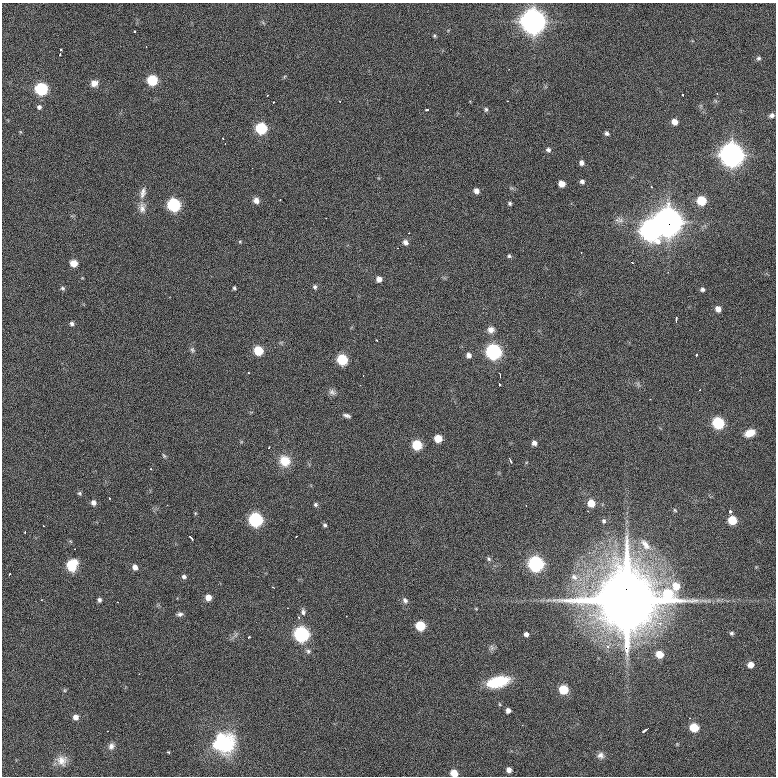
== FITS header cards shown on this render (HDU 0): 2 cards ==
NAXIS1  =                  774 / length of data axis 1
NAXIS2  =                  774 / length of data axis 2

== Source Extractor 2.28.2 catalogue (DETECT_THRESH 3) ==
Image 774 x 774 px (HDU 0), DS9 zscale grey, 1 PNG px = 1 image px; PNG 778 x 778 px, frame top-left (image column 1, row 774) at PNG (2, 3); no overlay
Background 806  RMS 23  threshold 70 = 3 sigma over >= 5 px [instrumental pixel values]
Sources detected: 149; all 149 listed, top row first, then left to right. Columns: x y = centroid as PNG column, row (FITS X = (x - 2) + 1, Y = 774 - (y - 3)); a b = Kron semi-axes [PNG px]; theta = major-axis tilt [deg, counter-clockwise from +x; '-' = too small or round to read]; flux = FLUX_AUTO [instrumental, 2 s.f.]
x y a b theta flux
533 21 9 9 - 2.0e+06
135 31 3 2 - 2.1e+03
434 36 5 4 - 2.0e+03
146 47 3 2 - 2.5e+03
61 50 3 2 - 2.6e+03
60 54 3 2 - 2.3e+03
758 58 6 5 - 3.0e+03
509 69 2 2 - 8.2e+02
152 80 6 6 - 9.1e+04
94 83 8 7 - 1.1e+04
41 89 7 6 - 1.9e+05
717 94 3 2 - 1.8e+03
267 95 3 2 - 1.5e+03
683 95 3 2 - 1.9e+03
508 101 3 2 - 3.7e+03
273 102 3 2 - 1.7e+03
39 107 5 5 - 3.9e+03
486 109 6 4 -90 2.9e+03
427 110 4 3 - 8.3e+03
772 115 7 5 15 4.7e+03
675 122 6 5 - 1.4e+04
261 128 7 6 - 1.3e+05
606 133 6 5 - 4.1e+03
223 138 3 2 - 1.3e+03
225 143 2 2 - 1.1e+03
548 150 6 5 - 4.4e+03
732 155 9 9 - 1.8e+06
581 163 5 5 - 6.0e+03
252 168 2 2 - 2.7e+03
582 181 5 5 - 4.9e+03
562 184 5 5 - 1.6e+04
652 187 3 3 - 1.4e+03
476 191 6 5 - 7.8e+03
143 193 17 7 78 1.0e+04
280 200 2 2 - 1.1e+03
256 201 7 6 - 9.2e+03
701 201 6 6 - 5.7e+04
510 203 4 4 - 2.8e+03
174 205 7 7 - 2.2e+05
142 208 14 9 -86 1.1e+04
617 220 7 5 52 6.1e+03
668 222 11 10 - 2.9e+06
650 231 9 8 - 1.0e+06
240 242 5 5 - 1.7e+03
405 242 6 6 - 6.9e+03
398 248 2 2 - 1.5e+03
581 252 2 2 - 1.1e+03
509 256 5 4 - 2.7e+03
632 262 3 2 - 1.1e+03
74 263 6 5 - 2.2e+04
379 279 5 5 - 9.3e+03
315 287 6 5 - 3.5e+03
62 288 6 5 - 3.0e+03
234 288 4 3 - 2.2e+03
702 289 5 5 - 4.0e+03
718 309 6 5 - 1.1e+04
676 320 6 3 88 3.8e+03
72 324 5 4 - 4.1e+03
491 330 8 7 - 9.7e+03
377 340 3 2 - 1.7e+03
192 350 8 6 -72 3.7e+03
258 351 6 6 - 5.6e+04
494 352 7 7 - 4.1e+05
469 355 6 5 - 7.0e+03
696 355 3 2 - 3.2e+03
342 359 6 6 - 9.7e+04
248 373 3 2 - 2.1e+03
500 374 5 3 - 6.8e+03
499 384 3 3 - 2.9e+03
638 384 8 4 -54 3.0e+03
700 390 2 2 - 1.2e+03
332 392 10 7 -33 5.7e+03
650 399 2 2 - 9.9e+02
347 415 8 4 -15 4.3e+03
718 423 7 6 - 1.5e+05
750 433 11 7 21 2.0e+04
438 438 6 5 - 3.1e+04
534 443 5 5 - 6.8e+03
417 445 6 6 - 7.0e+04
269 448 3 2 - 2.0e+03
164 456 7 4 -54 2.3e+03
510 460 5 2 - 3.5e+03
285 461 12 11 - 3.0e+04
150 469 3 3 - 1.2e+03
80 493 6 5 - 2.5e+03
109 498 2 2 - 1.1e+03
93 503 6 5 - 7.1e+03
591 503 6 6 - 2.7e+04
316 504 6 5 - 3.1e+03
167 505 2 2 - 9.1e+02
675 510 5 4 - 1.9e+03
730 512 3 3 - 5.9e+03
195 513 6 4 -73 1.5e+03
256 520 7 7 - 2.9e+05
732 520 6 6 - 4.8e+04
604 521 7 6 - 3.4e+03
43 525 2 2 - 1.7e+03
325 525 5 5 - 3.0e+03
25 532 2 2 - 1.3e+03
296 536 3 2 - 1.7e+03
191 538 5 3 - 4.9e+03
645 545 21 10 -54 2.3e+04
74 549 3 2 - 4.5e+03
489 559 7 5 -35 3.0e+03
536 564 7 7 - 4.1e+05
72 565 12 10 66 3.1e+04
135 567 6 5 - 7.7e+03
10 574 3 2 - 2.1e+03
184 577 6 5 - 4.1e+03
574 577 11 9 -40 1.2e+04
273 587 3 2 - 1.8e+03
208 597 6 5 - 1.4e+04
99 600 6 5 - 3.6e+03
405 600 7 6 - 5.6e+03
117 602 3 2 - 1.5e+03
626 602 72 17 90 2.8e+07
476 609 6 3 -19 1.3e+03
303 612 8 6 -83 4.9e+03
180 614 8 6 8 4.3e+03
346 616 2 2 - 8.0e+02
298 617 5 3 - 1.6e+03
660 623 6 5 - 6.8e+03
420 626 6 6 - 6.4e+04
732 633 5 5 - 3.1e+03
301 634 7 7 - 4.0e+05
526 634 4 4 - 5.2e+03
249 637 3 2 - 2.7e+03
492 648 9 6 -88 4.2e+03
308 651 7 6 - 4.0e+03
660 654 6 6 - 2.6e+04
750 665 5 5 - 1.4e+04
139 674 3 2 - 1.2e+03
498 682 22 10 14 7.1e+04
564 689 6 6 - 5.8e+04
65 690 6 4 72 1.9e+03
499 704 5 3 - 1.5e+03
508 711 5 4 - 6.6e+03
76 717 6 6 - 8.3e+03
694 727 6 6 - 5.0e+04
645 730 7 2 33 3.5e+03
108 731 2 2 - 8.3e+02
221 737 9 7 -65 2.1e+04
222 744 24 19 11 1.3e+05
111 746 9 7 70 7.4e+03
168 752 3 3 - 1.4e+03
600 755 10 9 - 7.4e+03
62 760 15 14 - 1.7e+04
509 770 5 5 - 7.7e+03
454 773 6 5 - 2.4e+04
At the frame edge (FLAGS 8, measured only in part): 1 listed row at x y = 454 773